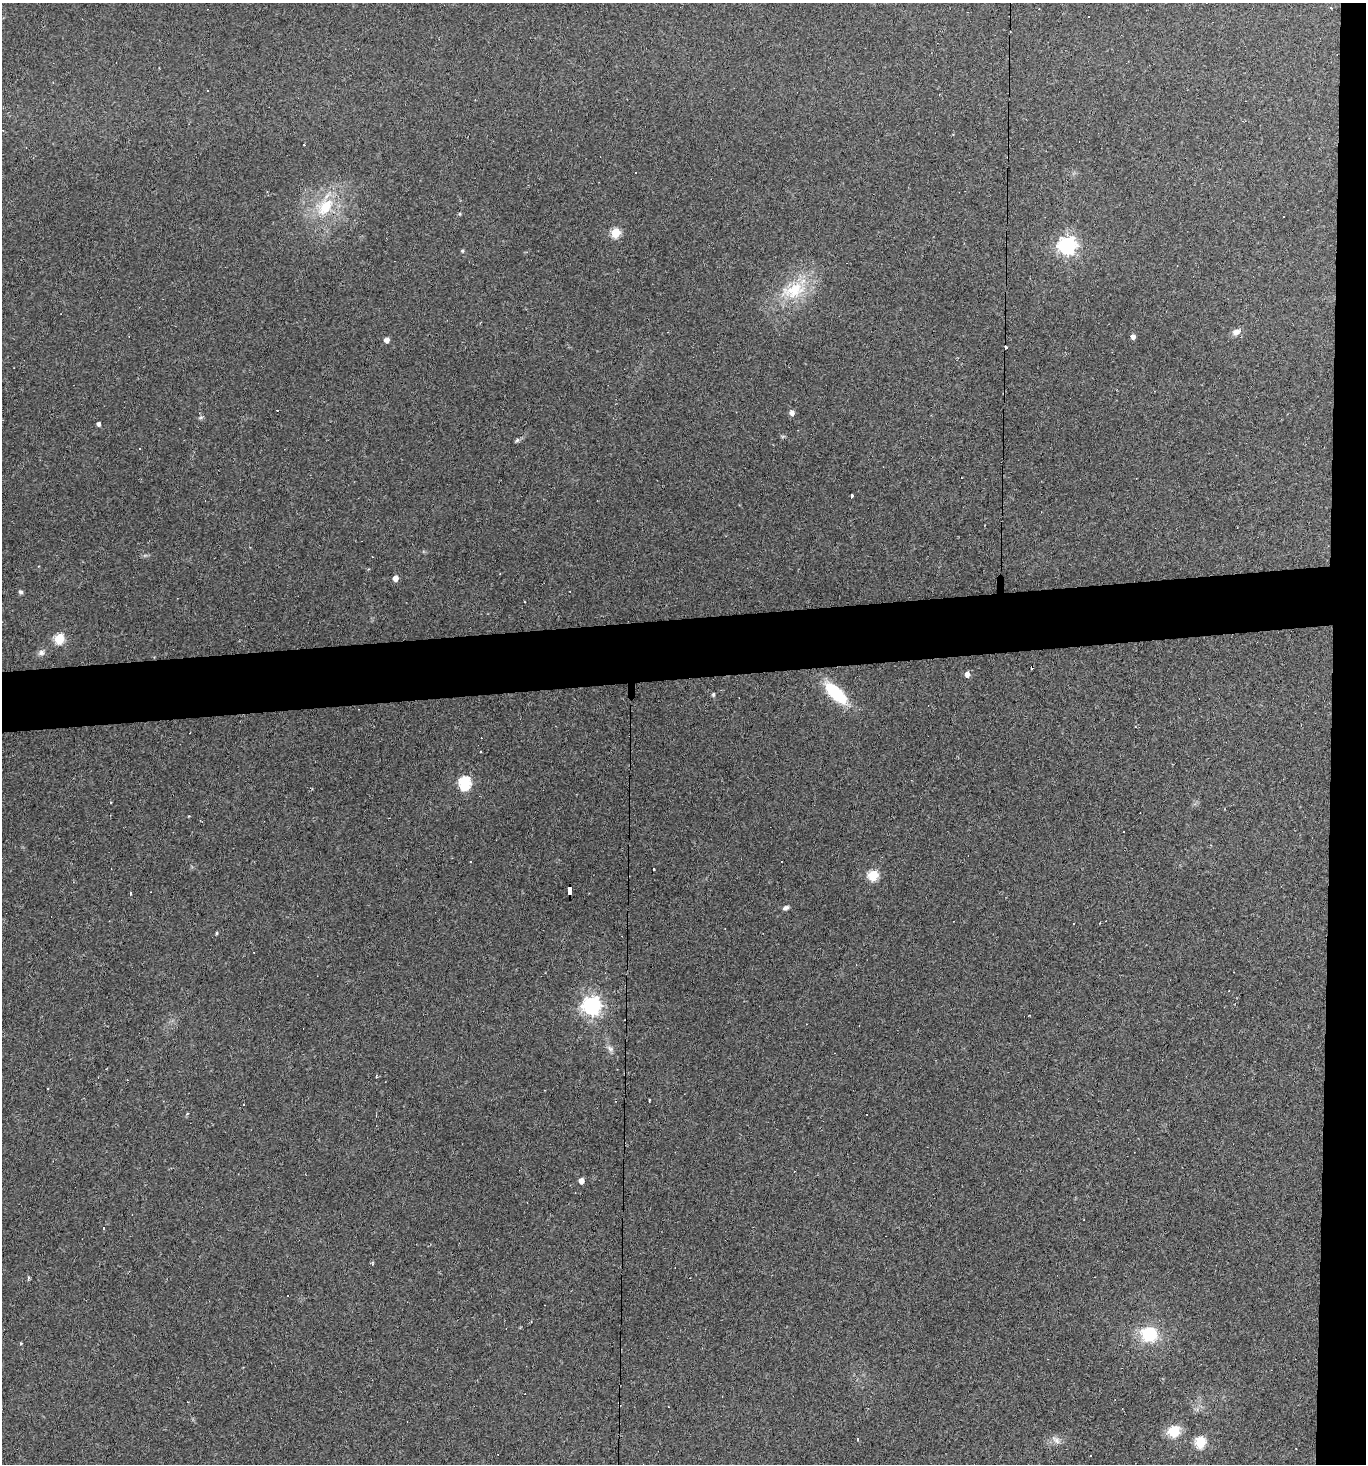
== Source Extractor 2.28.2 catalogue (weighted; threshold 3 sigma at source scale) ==
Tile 6 of 3 x 3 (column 3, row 2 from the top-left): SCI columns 2852-4215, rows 1464-2925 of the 4364 x 4388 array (HDU 1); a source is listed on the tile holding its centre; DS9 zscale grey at full resolution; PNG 1368 x 1466 px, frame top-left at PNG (2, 3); no overlay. Shown black and unused: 7% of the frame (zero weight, under 2 of 3 exposures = <1% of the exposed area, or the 3 px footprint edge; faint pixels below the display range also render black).
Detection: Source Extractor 2.28.2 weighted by HDU 2 'WHT'; one run over the whole footprint, this tile lists its part. Background 0.0931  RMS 0.0063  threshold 0.0285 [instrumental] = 3 sigma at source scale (4.5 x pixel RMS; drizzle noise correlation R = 1.50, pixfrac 1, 0.05/0.05 arcsec/px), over >= 5 px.
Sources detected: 73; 23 cosmic-ray / hot-pixel residue — not listed; the other 50 listed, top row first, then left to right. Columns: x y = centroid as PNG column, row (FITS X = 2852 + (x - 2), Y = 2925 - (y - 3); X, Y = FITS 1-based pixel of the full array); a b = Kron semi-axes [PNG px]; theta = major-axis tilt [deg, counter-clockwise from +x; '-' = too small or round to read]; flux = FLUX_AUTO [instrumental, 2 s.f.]
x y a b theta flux
1089 17 3 3 - 1.2
304 144 2 2 - 0.53
636 173 2 2 - 0.47
325 207 25 16 47 23
460 214 5 3 - 0.63
615 233 5 5 - 33
1067 246 7 7 - 270
462 251 5 4 - 0.77
793 290 38 21 20 29
1236 332 12 8 23 3.3
1133 336 5 4 - 2.9
387 340 5 5 - 3.3
1005 347 3 3 - 13
792 413 5 5 - 3
201 417 6 5 - 1.1
99 424 4 4 - 1.6
517 440 6 5 - 1.1
851 496 4 3 - 6.9
395 578 5 4 - 5.2
21 592 6 5 - 1.3
570 592 2 2 - 0.39
59 639 5 5 - 43
41 653 10 7 31 2.4
967 674 5 4 - 4.2
836 693 26 11 -45 36
713 694 5 4 - 1.1
465 783 7 6 - 77
110 802 3 2 - 0.68
1124 832 3 3 - 3.7
471 861 3 2 - 0.51
653 869 3 3 - 1.5
873 875 5 5 - 43
570 890 9 4 89 86
130 894 4 3 - 2.8
786 908 7 4 28 1.9
1073 924 3 3 - 1.2
217 933 4 3 - 0.69
592 1006 7 7 - 310
610 1048 11 6 -38 2.2
581 1181 5 4 - 4.4
104 1228 3 3 - 0.91
372 1264 4 3 - 1
29 1278 7 3 79 0.98
288 1295 3 2 - 1.1
1149 1334 19 17 -12 26
1173 1432 7 6 - 28
858 1439 3 3 - 1.6
1056 1440 13 7 -38 3.5
1201 1442 6 5 - 47
1090 1455 3 3 - 2.8
Overlapping masked pixels (flux is a lower limit): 1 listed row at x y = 570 890